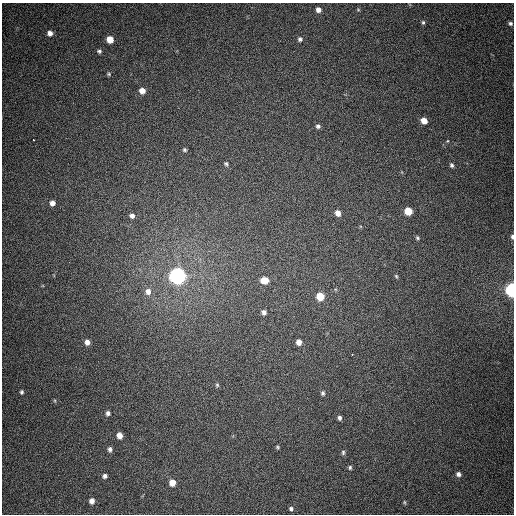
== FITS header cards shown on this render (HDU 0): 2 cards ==
NAXIS1  =                  512
NAXIS2  =                  512

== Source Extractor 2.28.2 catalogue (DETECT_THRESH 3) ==
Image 512 x 512 px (HDU 0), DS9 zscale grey, 1 PNG px = 1 image px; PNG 516 x 516 px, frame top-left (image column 1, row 512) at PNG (2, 3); no overlay
Background 388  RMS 9.7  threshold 29.1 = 3 sigma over >= 5 px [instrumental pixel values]
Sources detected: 49; all 49 listed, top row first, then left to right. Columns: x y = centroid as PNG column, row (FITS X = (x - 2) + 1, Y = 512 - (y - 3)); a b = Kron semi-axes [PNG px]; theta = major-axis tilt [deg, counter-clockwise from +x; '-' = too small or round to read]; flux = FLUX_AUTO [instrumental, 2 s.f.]
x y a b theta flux
318 10 5 4 - 3300
358 10 5 3 - 570
423 22 5 4 - 1100
510 23 5 5 - 1600
50 33 5 5 - 3500
110 39 5 5 - 9800
300 39 6 6 - 1600
99 51 6 5 - 1400
109 74 6 5 - 1000
142 91 6 6 - 5300
424 121 5 5 - 6800
318 126 6 5 - 1700
34 140 3 3 - 2700
447 141 4 3 - 540
185 150 5 5 - 1100
226 164 7 5 -47 1200
452 165 6 5 - 1400
52 203 6 5 - 3500
408 211 6 5 - 15000
338 213 7 5 -65 4700
132 216 7 7 - 2800
512 237 6 4 -86 1400
417 238 5 4 - 910
177 276 7 7 - 370000
396 276 6 4 -59 850
264 280 8 6 7 9100
512 290 6 5 - 170000
148 291 9 9 - 4600
320 296 6 6 - 16000
264 312 6 5 - 2400
87 342 6 6 - 3700
299 342 5 5 - 4200
217 385 6 5 - 1000
22 392 5 4 - 1200
323 393 6 5 - 1300
55 401 5 3 - 610
108 413 6 5 - 2000
340 418 5 4 - 1800
119 435 6 5 - 5200
277 447 4 4 - 810
110 449 7 5 84 2100
343 452 6 5 - 1200
350 467 5 4 - 1000
458 474 6 5 - 2200
105 476 6 6 - 1900
172 483 6 5 - 6900
92 501 6 6 - 3700
404 502 5 3 - 680
291 509 6 6 - 1500
At the frame edge (FLAGS 8, measured only in part): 2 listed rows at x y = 512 237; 512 290